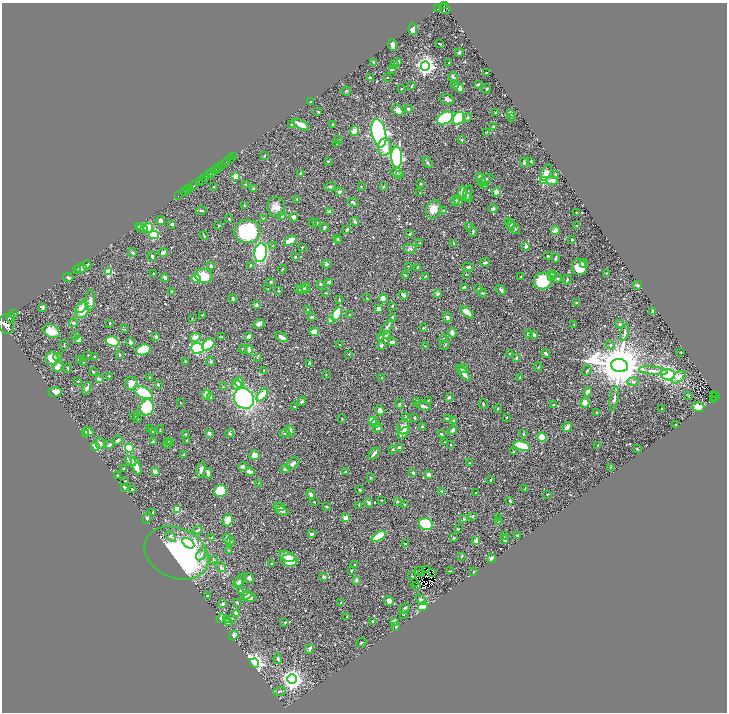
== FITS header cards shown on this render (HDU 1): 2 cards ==
NAXIS1  =                 1449
NAXIS2  =                 1420

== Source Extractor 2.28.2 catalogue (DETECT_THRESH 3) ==
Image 1449 x 1420 px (HDU 1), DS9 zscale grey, zoomed out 1/2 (1 PNG px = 2 x 2 image px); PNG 729 x 714 px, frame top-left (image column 1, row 1419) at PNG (2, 3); each listed source drawn as its Kron ellipse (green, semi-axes under 4 px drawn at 4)
Background 0.402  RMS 0.016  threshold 0.0472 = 3 sigma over >= 5 px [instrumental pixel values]
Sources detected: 638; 29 cannot appear on this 1/2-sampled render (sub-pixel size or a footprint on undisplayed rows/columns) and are neither listed nor drawn; of the other 609, the 500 brightest by FLUX_AUTO listed and drawn (109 fainter detections omitted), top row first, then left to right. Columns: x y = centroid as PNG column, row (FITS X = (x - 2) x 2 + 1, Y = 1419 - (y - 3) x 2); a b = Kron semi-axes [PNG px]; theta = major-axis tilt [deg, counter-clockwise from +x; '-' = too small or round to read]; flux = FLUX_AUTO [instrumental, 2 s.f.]
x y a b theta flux
444 5 3 2 - 200
438 9 3 2 - 89
445 9 6 3 -30 270
413 29 6 3 -88 34
440 44 4 2 - 2.6
393 45 6 3 -72 30
459 52 4 3 - 3.6
373 62 2 2 - 13
398 62 3 3 - 6
449 63 2 2 - 2.9
394 65 4 3 - 3.8
425 66 5 4 - 1400
392 69 3 2 - 7.6
486 73 2 2 - 2.2
388 77 2 2 - 3.7
453 77 5 2 - 10
370 78 3 2 - 6.7
455 84 4 3 - 2.4
478 85 3 3 - 4.2
411 86 4 3 - 1.9
459 88 5 3 - 18
401 89 2 2 - 2.5
486 89 5 2 - 2.3
346 91 5 3 - 3.1
447 99 7 5 -15 7.2
311 101 2 2 - 2.7
408 109 3 3 - 5.6
398 110 7 4 -49 18
318 111 3 2 - 2.5
496 112 2 2 - 3
511 113 3 2 - 13
467 117 4 4 - 4.9
511 117 2 2 - 1.9
445 118 9 6 26 190
459 118 7 5 56 200
291 125 4 3 - 3.5
301 125 9 4 -29 28
333 125 3 2 - 4.6
493 127 3 3 - 5.7
355 131 5 4 - 34
379 133 14 7 -79 810
486 133 4 2 - 2
338 140 3 2 - 1.6
462 140 3 3 - 2.7
337 144 4 2 - 2.3
385 147 9 6 85 34
233 156 2 1 - 9.1
264 156 3 3 - 2.3
397 157 10 5 -88 410
230 159 3 2 - 87
328 161 3 2 - 2.3
531 161 3 2 - 2.6
226 162 5 1 - 370
524 162 4 3 - 6.1
427 163 6 3 -51 3.8
222 165 2 1 - 85
218 167 3 1 - 200
216 170 3 2 - 520
212 172 4 2 - 180
396 172 6 4 -13 5.6
300 173 3 2 - 2.3
546 173 9 5 62 13
399 174 3 2 - 2
208 175 4 2 - 170
555 175 3 2 - 3.2
236 176 3 3 - 26
480 176 4 3 - 10
204 178 3 1 - 130
485 179 9 3 29 5.4
202 180 3 2 - 100
544 180 3 3 - 180
552 180 5 4 - 16
199 183 3 2 - 81
482 183 4 3 - 2.7
245 184 3 2 - 3.4
421 184 2 2 - 2.2
194 185 5 2 - 420
484 186 4 3 - 2.5
214 187 3 2 - 2
330 187 6 4 9 5
361 187 2 2 - 1.6
383 187 2 2 - 2.9
189 188 2 2 - 330
254 189 3 3 - 7.5
188 190 2 2 - 140
185 192 3 1 - 26
339 192 4 3 - 8.7
462 192 7 3 87 20
497 192 4 4 - 13
420 193 2 2 - 1.5
468 193 8 4 75 11
179 196 2 1 - 10
469 198 5 4 - 6.4
297 199 3 2 - 2.2
456 200 5 3 - 6.4
459 201 4 3 - 6
353 202 5 2 - 5.2
245 206 2 2 - 4.4
276 207 10 9 - 22
433 209 10 7 71 31
493 209 4 3 - 8.7
201 211 5 3 - 4.4
443 211 3 2 - 2.1
330 212 4 3 - 17
576 212 2 2 - 2.4
282 216 3 2 - 5.4
294 217 4 3 - 14
263 218 3 2 - 2.8
229 219 3 2 - 2
161 221 4 3 - 12
508 221 3 2 - 1.5
312 222 2 1 - 1.5
355 222 4 3 - 4.8
317 223 3 2 - 4.4
172 224 3 3 - 3.9
219 225 3 2 - 1.9
511 225 5 3 - 4.4
138 226 3 2 - 3.1
577 226 3 2 - 1.6
324 227 4 3 - 5.5
468 227 3 2 - 2.3
142 228 6 4 -17 6.5
148 228 5 5 - 48
515 229 5 3 - 2.9
347 230 4 2 - 4.3
555 231 4 4 - 23
247 232 13 11 2 200
473 232 5 2 - 4.1
409 234 3 2 - 5
154 235 5 3 - 120
204 236 4 2 - 2.2
338 238 3 3 - 2.1
572 239 2 2 - 4.6
338 240 3 3 - 2.4
290 241 6 3 27 53
420 243 3 3 - 2.5
454 243 4 2 - 2.7
272 246 3 2 - 1.6
526 246 2 2 - 18
302 247 3 2 - 2.3
410 249 7 5 -6 6.9
132 252 4 3 - 4.6
163 252 5 3 - 12
261 253 9 6 83 320
152 256 5 2 - 7.4
295 256 3 3 - 2.8
548 256 2 2 - 3.3
555 258 5 3 - 4.8
485 263 5 2 - 7.3
584 263 4 3 - 5.8
327 264 5 3 - 4.8
87 265 5 3 - 2.8
251 265 3 3 - 6
211 266 4 2 - 7
408 266 3 2 - 1.6
468 267 5 3 - 6.2
579 267 8 7 - 50
81 268 6 4 4 21
418 268 3 3 - 4.5
77 269 3 2 - 1.6
282 269 4 2 - 2.2
109 272 3 3 - 130
606 273 2 2 - 1.7
153 274 2 2 - 2.6
466 274 2 1 - 1.7
553 274 4 3 - 2.6
405 275 3 2 - 3.7
204 276 9 7 -14 72
426 276 3 2 - 2.6
552 276 3 3 - 12
68 277 5 3 - 8.8
521 277 3 2 - 2
165 278 4 4 - 10
558 278 4 3 - 3.8
196 279 4 3 - 50
567 280 5 2 - 5
543 281 9 8 - 160
271 282 4 3 - 4.2
329 282 3 3 - 12
320 284 3 2 - 4.7
637 285 4 4 - 4.3
464 287 4 3 - 6.7
306 288 5 3 - 5
479 288 3 2 - 2.3
268 289 2 2 - 1.6
299 289 4 3 - 7.9
303 289 5 4 - 9.1
501 290 6 3 -42 5.7
172 291 3 2 - 1.5
278 291 3 2 - 1.6
326 293 3 2 - 1.9
482 293 4 2 - 3.4
438 294 2 2 - 27
404 295 4 3 - 8.9
367 298 3 2 - 1.5
383 298 5 4 - 23
233 299 4 3 - 4.6
339 299 4 2 - 2.4
90 301 10 4 87 12
576 303 3 3 - 3
256 305 2 2 - 19
392 306 3 2 - 3.5
81 307 7 3 56 17
42 308 3 3 - 6.7
308 309 2 2 - 2
379 309 3 2 - 12
82 310 8 6 68 57
467 312 8 4 -42 26
653 312 3 2 - 9.2
14 314 4 1 - 160
337 314 7 4 67 74
202 315 2 2 - 2.1
349 315 3 3 - 2
312 317 3 2 - 6.5
392 317 4 3 - 3.1
447 317 5 4 - 6.1
11 318 6 4 86 940
192 318 2 2 - 2.1
330 320 2 2 - 10
73 323 4 3 - 6
110 323 2 2 - 2.5
6 324 9 8 - 3500
259 324 6 4 29 11
620 324 3 3 - 6.4
574 325 2 1 - 1.7
386 328 9 4 54 7.2
423 328 2 2 - 2.3
124 329 3 3 - 1.6
51 331 8 6 -29 48
314 332 5 4 - 32
624 332 8 4 78 7.2
452 333 5 3 - 9.5
528 334 3 2 - 4.4
75 335 3 3 - 1.7
386 335 3 3 - 5.4
534 335 4 3 - 7.2
249 336 3 3 - 18
156 337 3 3 - 9
195 337 5 3 - 18
221 337 4 2 - 1.8
281 337 7 3 -31 19
380 337 4 2 - 2.3
444 339 4 3 - 4.6
79 340 4 3 - 20
113 342 7 5 -20 91
130 342 4 3 - 9.8
392 342 4 3 - 15
340 344 3 2 - 2.7
64 345 5 1 - 1.5
208 345 7 5 43 92
445 345 5 2 - 2.4
610 345 4 4 - 4.6
381 346 3 2 - 6.4
425 346 2 2 - 1.7
198 348 6 5 - 240
243 349 4 3 - 3.7
143 350 7 5 19 94
249 350 4 3 - 9.2
681 352 2 1 - 1.9
509 353 3 3 - 2.2
546 353 4 3 - 8
349 354 3 2 - 1.8
88 355 2 2 - 2.7
120 355 3 3 - 4.7
58 357 4 3 - 3.3
94 357 2 2 - 2.2
52 358 6 6 - 50
257 358 3 3 - 2.4
516 358 2 2 - 11
79 359 2 2 - 2.5
185 361 2 2 - 2.2
210 361 4 3 - 2.8
84 362 3 2 - 2.1
309 363 3 2 - 4.5
619 366 8 6 -13 17000
58 367 5 4 - 24
538 367 4 2 - 1.9
68 368 4 2 - 2.4
463 368 4 3 - 4
264 370 2 2 - 3.6
93 371 3 2 - 3.9
587 371 5 3 - 4.1
653 371 14 4 -6 13
463 373 9 3 -52 19
326 375 3 2 - 1.6
668 375 7 5 -20 250
109 376 3 2 - 2
150 377 2 2 - 4.4
520 377 2 2 - 1.5
679 377 8 4 39 13
381 378 3 2 - 2.2
99 379 3 3 - 7
78 381 3 2 - 2
633 382 6 3 4 6.3
131 383 6 6 - 25
240 383 5 4 - 18
237 384 5 4 - 22
158 385 3 2 - 2.7
223 387 3 2 - 1.7
87 388 6 3 61 11
55 392 6 5 - 29
588 392 5 3 - 12
143 393 10 5 -25 110
206 395 5 4 - 24
262 395 8 4 51 55
715 395 2 1 - 10
689 396 4 2 - 1.9
714 396 2 1 - 11
211 397 4 3 - 9.9
449 397 3 2 - 8.1
716 397 2 2 - 50
244 398 11 9 -51 440
614 399 12 3 80 7.3
713 399 3 1 - 17
428 400 3 2 - 1.6
302 401 5 3 - 4.2
417 401 2 2 - 4.3
180 403 2 2 - 1.6
585 403 4 3 - 39
400 404 5 3 - 2.5
483 404 5 2 - 3.8
554 405 3 2 - 2.5
294 406 3 2 - 2.9
423 406 8 3 -16 8.7
147 407 8 7 - 180
698 407 6 4 -8 30
498 408 4 3 - 2.3
662 409 2 2 - 1.9
380 410 5 4 - 15
597 413 3 2 - 2
135 415 4 2 - 2.6
405 417 3 2 - 2.6
506 417 2 2 - 2.6
415 418 4 2 - 2.5
138 419 3 2 - 2.2
342 419 3 2 - 1.5
447 419 3 3 - 7.9
372 420 4 3 - 53
454 420 3 2 - 3.7
375 423 4 3 - 7
676 425 2 2 - 3.2
404 427 7 6 - 20
422 427 3 2 - 6.4
567 427 5 3 - 24
378 428 5 3 - 6.6
150 429 4 2 - 3.9
160 430 4 2 - 2.3
453 430 5 3 - 8.1
290 431 6 4 -71 9.7
89 432 5 3 - 15
153 432 3 2 - 3.4
85 433 3 3 - 19
209 433 4 3 - 7.8
285 433 5 3 - 5.5
403 433 7 3 46 36
186 434 3 2 - 4.1
230 434 4 3 - 7.2
441 434 2 2 - 4
523 434 4 3 - 3.3
542 437 5 4 - 68
117 440 5 3 - 7.3
168 441 3 2 - 1.6
187 441 2 2 - 2.4
153 442 3 3 - 7.2
170 442 3 3 - 2.1
444 442 2 2 - 1.6
100 443 6 5 - 6.4
168 444 4 2 - 2.5
109 445 4 3 - 8.6
451 445 2 2 - 1.8
598 445 4 2 - 2.6
522 446 8 4 -16 80
95 447 4 4 - 71
399 447 3 3 - 6.9
130 448 5 3 - 140
637 449 3 2 - 2.3
393 450 3 2 - 2.8
513 452 3 2 - 2.6
374 453 7 2 49 11
183 455 4 3 - 2.5
254 455 5 5 - 26
130 461 6 4 -27 8.9
469 463 2 2 - 2.5
293 464 7 4 40 9.9
136 466 9 3 -69 32
243 467 4 3 - 9.2
611 467 3 3 - 1.9
123 468 2 2 - 2.7
285 469 4 4 - 6.5
201 470 7 4 75 12
155 472 3 3 - 12
250 472 5 3 - 21
345 472 3 3 - 4.9
208 473 5 2 - 9.3
413 473 3 3 - 4.4
117 475 2 2 - 1.8
428 475 3 3 - 14
370 478 3 3 - 2
491 480 2 2 - 3.1
125 481 2 1 - 1.9
258 483 2 2 - 1.6
124 488 3 3 - 5.9
132 489 2 2 - 2.5
525 489 3 3 - 2.6
360 490 3 2 - 3.5
220 491 6 6 - 86
442 491 3 3 - 4.7
476 492 2 2 - 2.2
547 494 2 2 - 2.7
311 495 5 3 - 7.4
382 500 3 2 - 1.8
510 501 3 3 - 2.7
314 502 2 2 - 2.2
397 502 3 2 - 4.8
369 503 5 3 - 5.2
359 505 2 2 - 1.8
405 505 3 2 - 1.7
279 507 6 3 -11 16
327 507 4 2 - 2
178 510 4 3 - 58
282 511 7 3 -16 4.6
153 512 2 2 - 4.1
473 516 3 2 - 3.8
499 517 2 2 - 4.9
147 518 6 3 81 5.7
346 518 3 3 - 49
464 519 3 3 - 5.5
227 520 6 5 - 30
498 522 4 2 - 1.6
426 524 7 6 - 190
458 529 2 2 - 3.3
197 530 5 2 - 3.3
311 534 3 3 - 9
518 535 3 2 - 4.5
171 536 6 4 -52 7.4
379 536 8 3 30 70
504 536 3 3 - 2.4
211 537 4 3 - 2.5
227 538 5 3 - 6.3
453 538 4 3 - 2.8
504 539 3 3 - 8.5
230 541 4 3 - 4.6
476 541 3 3 - 16
188 543 6 4 -33 130
406 544 4 3 - 4.5
229 550 3 3 - 1.6
176 553 33 25 -25 650
201 554 6 4 55 9.3
287 556 9 5 -20 29
462 556 4 2 - 2.3
492 558 4 3 - 11
213 560 4 3 - 2.9
289 560 8 6 -5 69
272 563 3 2 - 3
355 565 3 3 - 4.6
221 567 6 4 -32 5.6
427 569 2 1 - 1.5
351 571 2 2 - 2.8
418 571 2 1 - 1.6
450 571 3 2 - 1.6
474 572 2 2 - 6.5
433 573 2 1 - 1.8
422 574 2 1 - 2.1
412 576 2 1 - 1.6
324 577 3 3 - 13
249 578 5 3 - 8.7
240 580 7 4 56 7
356 580 2 2 - 21
415 582 3 1 - 2
238 583 5 4 - 5.2
417 585 2 1 - 2.7
240 591 3 3 - 2.6
208 595 2 2 - 2.4
247 595 5 4 - 20
250 598 6 4 -1 11
421 600 6 4 -43 13
389 601 5 4 - 15
340 602 3 2 - 1.7
237 603 3 2 - 2.3
223 604 4 3 - 6.1
423 606 5 4 - 68
405 608 6 2 47 6.8
236 613 4 3 - 18
403 614 2 2 - 3.3
347 616 2 2 - 2.9
221 618 5 3 - 13
232 618 3 2 - 1.9
226 620 3 3 - 8.7
373 621 3 2 - 4.1
394 621 2 2 - 21
229 622 3 3 - 6.4
285 623 3 3 - 2.6
396 627 4 3 - 3.3
234 635 5 4 - 11
361 643 5 2 - 3.9
310 649 5 3 - 11
278 659 5 2 - 5.7
255 663 5 3 - 1300
292 679 5 4 - 2000
279 691 6 3 17 4.2
At the frame edge (FLAGS 8, measured only in part): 1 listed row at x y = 6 324
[109 fainter detections neither listed nor drawn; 29 sub-pixel or undisplayed-footprint detections neither listed nor drawn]